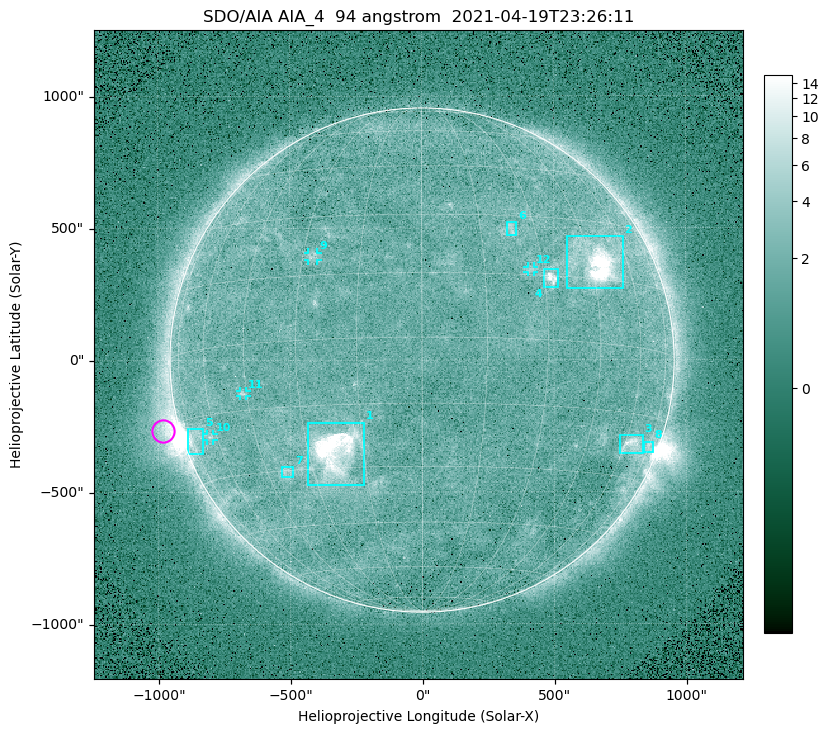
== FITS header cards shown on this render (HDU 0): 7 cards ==
TELESCOP= 'SDO/AIA '
INSTRUME= 'AIA_4   '
WAVELNTH=                   94
WAVEUNIT= 'angstrom'
DATE-OBS= '2021-04-19T23:26:11.12'
CTYPE1  = 'HPLN-TAN'
CTYPE2  = 'HPLT-TAN'

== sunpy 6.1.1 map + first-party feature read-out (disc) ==
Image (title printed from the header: SDO/AIA AIA_4  94 angstrom  2021-04-19T23:26:11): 512 x 512 px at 4.8 arcsec/px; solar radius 955 arcsec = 199 px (full disc in frame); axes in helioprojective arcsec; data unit not stated in the header (colour bar unlabelled)
Orientation: roll -0.138 deg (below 1 deg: not rotated)
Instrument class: DISC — disc imager (sunpy class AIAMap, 94 A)
Bright regions (active regions / flare kernels): reference = the median radial profile (limb darkening/brightening removed); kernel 5 px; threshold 5 sigma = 2.41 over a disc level ~1.74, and >= 1.15x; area >= 9 px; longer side >= 5 px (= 24 arcsec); searched inside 0.97 R_sun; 12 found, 12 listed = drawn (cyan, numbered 1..; 4 of them under ~33 arcsec drawn as corner ticks so the feature stays visible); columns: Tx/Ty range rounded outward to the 10 arcsec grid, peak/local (2 s.f.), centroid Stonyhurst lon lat
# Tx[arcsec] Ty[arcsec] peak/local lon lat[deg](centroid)
1 -430..-220 -470..-230 56 -22 -26
2 550..760 270..470 26 +47 +19
3 750..840 -360..-280 5 +64 -22
4 460..520 270..350 6.9 +32 +14
5 -890..-830 -360..-260 6 -73 -19
6 320..360 470..520 3.1 +23 +26
7 -540..-490 -440..-400 2.9 -38 -30
8 840..880 -350..-310 3 +74 -22
9 -430..-390 380..410 3.1 -27 +20
10 -820..-790 -300..-280 2.7 -63 -20
11 -690..-660 -140..-110 3.1 -46 -11
12 400..430 330..360 2.6 +27 +16
Off-limb structures (1.02-1.3 R_sun): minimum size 50 px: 6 found; the strongest spans PA ~85..115 deg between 1.02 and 1.21 R_sun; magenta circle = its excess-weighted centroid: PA ~105 deg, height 1.06 R_sun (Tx ~-980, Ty ~-270 arcsec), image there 4.7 x the reference